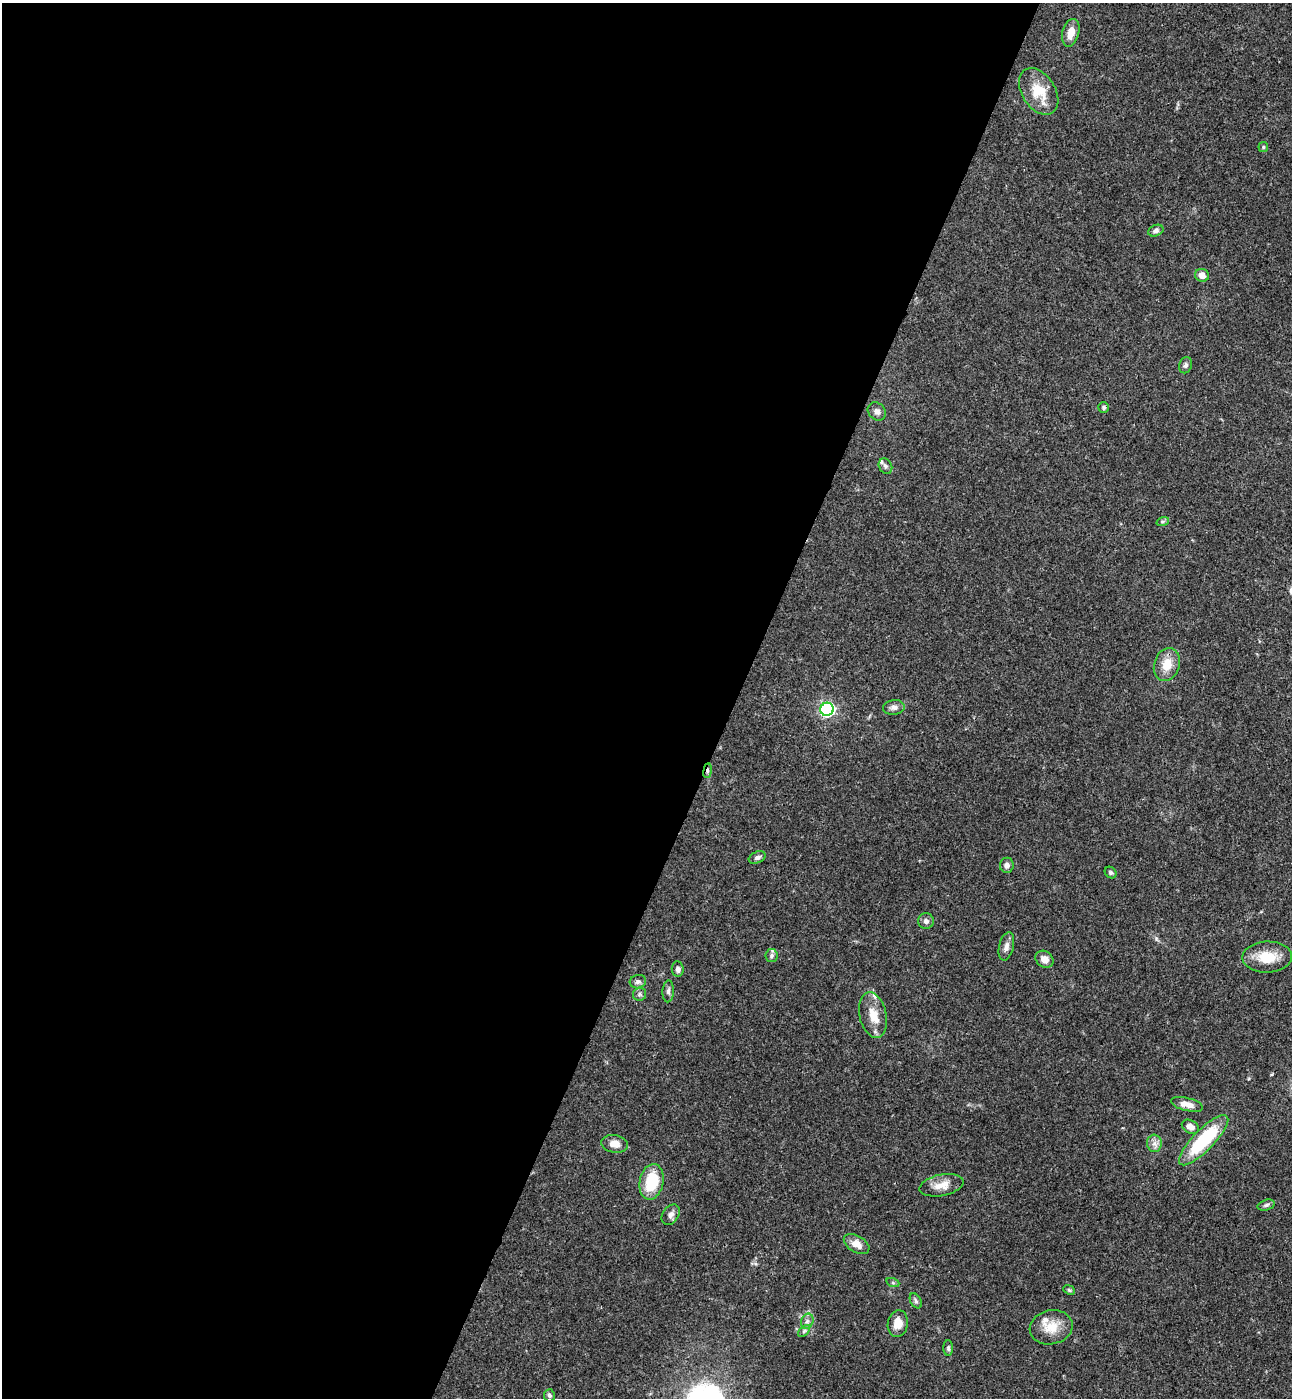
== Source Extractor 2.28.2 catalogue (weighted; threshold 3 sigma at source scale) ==
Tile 5 of 4 x 4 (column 1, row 2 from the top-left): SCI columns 194-1483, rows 2822-4217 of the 5679 x 5641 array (HDU 1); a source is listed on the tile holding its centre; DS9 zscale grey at full resolution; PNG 1294 x 1400 px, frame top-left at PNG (2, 3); each listed source drawn as its Kron ellipse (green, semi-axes under 4 px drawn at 4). Shown black and unused: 57% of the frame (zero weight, under 3 of 4 exposures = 6% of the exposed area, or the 3 px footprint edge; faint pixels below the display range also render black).
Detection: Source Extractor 2.28.2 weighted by HDU 2 'WHT'; one run over the whole footprint, this tile lists its part. Background 0.0613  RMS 0.003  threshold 0.0137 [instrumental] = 3 sigma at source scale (4.5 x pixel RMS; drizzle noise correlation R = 1.50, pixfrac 1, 0.05/0.05 arcsec/px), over >= 5 px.
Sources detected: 50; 4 inside a brighter listed object's ellipse — not listed separately; the other 46 listed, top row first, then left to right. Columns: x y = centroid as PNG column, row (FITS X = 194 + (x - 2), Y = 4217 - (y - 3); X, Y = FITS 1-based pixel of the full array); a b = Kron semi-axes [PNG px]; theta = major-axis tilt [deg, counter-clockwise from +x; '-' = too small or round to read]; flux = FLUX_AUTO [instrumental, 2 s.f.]
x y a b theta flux
1071 33 14 8 75 3.7
1039 91 26 16 -58 8.9
1263 147 5 5 - 0.48
1156 231 8 5 22 1
1202 275 7 6 - 2.1
1185 365 8 6 68 0.85
1104 407 5 5 - 0.61
877 411 10 8 -47 1.4
885 466 8 6 -61 0.84
1163 521 6 4 18 0.49
1167 664 17 12 72 5.2
894 707 11 7 6 1.3
827 709 7 6 - 73
708 771 7 4 82 0.65
757 857 9 5 22 0.97
1007 865 7 7 - 1.3
1111 873 6 5 - 0.6
926 921 8 7 - 1.2
1006 946 14 7 77 1.7
772 956 6 6 - 0.79
1267 957 25 15 1 7.5
1044 959 9 7 -35 2.3
678 969 8 6 -82 1.2
638 982 8 6 15 0.97
668 991 11 5 87 0.96
639 994 6 6 - 0.72
873 1015 23 13 -78 5.3
1187 1104 16 6 -14 2.8
1190 1127 9 6 -28 2.2
1204 1140 33 10 46 22
1154 1143 9 7 -83 1.5
615 1144 13 9 -8 2.7
651 1182 18 12 78 12
941 1185 22 10 11 4.1
1266 1205 8 5 16 0.84
671 1215 11 8 56 1.3
857 1244 14 8 -31 3
893 1283 6 4 -19 0.44
1069 1290 6 4 -23 0.45
916 1301 8 5 -61 0.66
807 1321 8 6 68 1.1
898 1324 13 10 80 3.7
1051 1327 21 17 12 6
804 1331 7 4 46 0.54
948 1348 8 4 -89 0.66
549 1395 6 5 - 0.81
Overlapping masked pixels (flux is a lower limit): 1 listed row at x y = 708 771